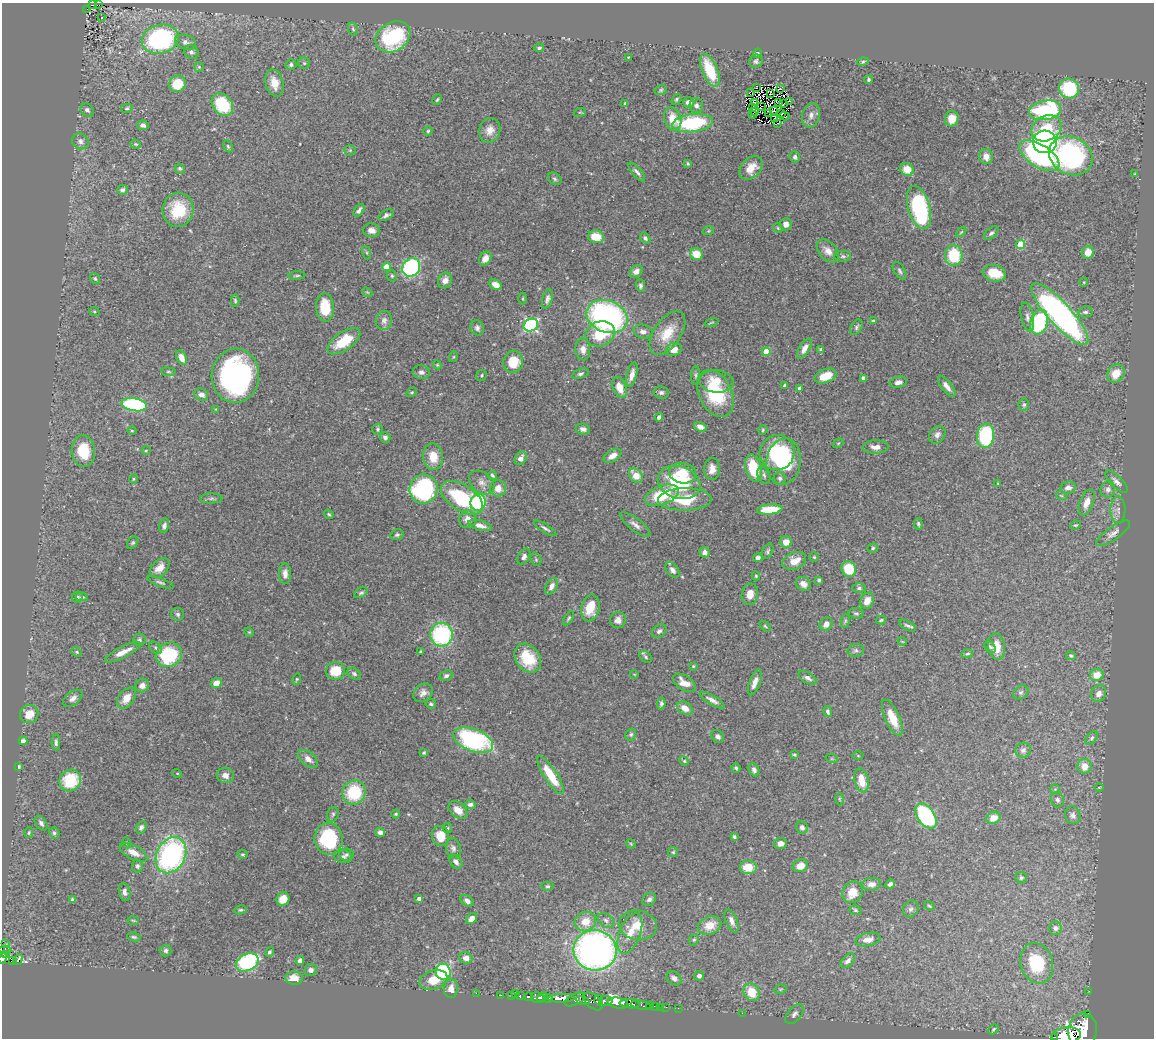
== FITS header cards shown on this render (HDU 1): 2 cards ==
NAXIS1  =                 1152
NAXIS2  =                 1036

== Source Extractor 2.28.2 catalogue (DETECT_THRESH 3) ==
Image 1152 x 1036 px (HDU 1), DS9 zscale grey, 1 PNG px = 1 image px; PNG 1156 x 1040 px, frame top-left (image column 1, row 1036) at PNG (2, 3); each listed source drawn as its Kron ellipse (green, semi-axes under 4 px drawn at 4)
Background 0.515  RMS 0.021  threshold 0.0626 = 3 sigma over >= 5 px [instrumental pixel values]
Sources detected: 436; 7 with non-positive FLUX_AUTO (blend fragments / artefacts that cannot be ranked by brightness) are neither listed nor drawn; the other 429 listed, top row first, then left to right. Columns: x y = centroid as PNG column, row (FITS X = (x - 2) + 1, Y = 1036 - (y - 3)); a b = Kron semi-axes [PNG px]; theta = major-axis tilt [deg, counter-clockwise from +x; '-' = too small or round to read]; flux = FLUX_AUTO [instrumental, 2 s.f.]
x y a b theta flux
92 5 3 2 - 1.3
99 5 2 2 - 1.4
87 10 2 2 - 1.7
101 17 3 2 - 2
353 29 6 5 - 2.3
393 37 18 14 34 130
160 39 19 14 15 260
185 42 11 7 -19 6.8
539 48 5 3 - 2.5
191 52 8 6 -34 4.6
757 53 5 4 - 2.2
628 57 3 2 - 0.92
756 61 7 6 - 3.4
863 62 5 4 - 2.4
304 63 6 5 - 2.4
291 65 5 5 - 3.1
199 67 5 4 - 1.7
710 70 17 7 -67 57
868 80 4 4 - 2.4
274 83 14 9 -75 18
177 84 9 8 - 45
757 88 2 2 - 53
1069 88 10 10 - 84
780 89 2 2 - 3.6
661 90 6 5 - 2.4
750 92 2 2 - 380
770 94 3 2 - 1.7
676 99 6 4 53 2.5
437 100 5 3 - 1.9
789 101 3 2 - 2
689 102 6 5 - 11
754 102 4 3 - 1.3
779 103 4 2 - 2.7
625 104 4 3 - 2.2
784 104 3 2 - 1.4
222 105 12 9 -49 77
696 105 7 6 - 4.9
752 107 3 2 - 0.72
761 107 3 2 - 0.44
127 108 6 4 14 1.9
87 110 7 6 - 4
774 110 3 2 - 0.73
1045 110 16 9 9 160
580 112 6 3 17 1.5
755 112 3 2 - 0.72
781 113 3 3 - 0.09
769 114 2 2 - 0.55
752 115 3 2 - 1.5
811 115 12 8 74 9.8
784 116 5 2 - 3.3
774 118 3 2 - 1.4
673 119 12 8 -74 23
952 119 8 7 - 17
693 123 20 9 6 120
777 123 3 2 - 1.7
143 125 6 4 -8 4.5
1046 128 16 12 28 43
490 130 12 10 70 14
428 131 4 4 - 2
80 141 9 7 -35 5.5
1045 142 12 11 - 500
136 144 5 4 - 1.7
228 146 6 4 -64 2
350 150 5 5 - 2.2
986 156 8 7 - 11
1039 156 23 11 -33 230
1071 156 22 18 -27 260
795 157 5 5 - 4.1
688 163 4 3 - 1.8
751 168 13 9 46 20
180 169 5 4 - 2.7
907 169 7 6 - 23
637 172 12 4 -50 4.8
1135 174 4 3 - 1.2
555 179 7 5 -34 3
122 190 5 5 - 4
919 208 22 11 -74 190
178 210 17 15 84 52
359 210 7 4 51 4.9
386 215 8 5 26 4.2
786 224 6 6 - 7.8
778 228 5 4 - 1.5
371 230 8 7 - 8.3
708 231 6 4 18 1.7
961 232 6 3 44 1.5
991 233 9 5 43 3.7
596 237 8 6 -11 24
645 238 6 4 -50 3.3
1021 244 5 4 - 49
828 251 13 9 -47 12
1088 252 6 5 - 18
367 253 7 3 -71 1.8
696 254 6 5 - 27
954 255 10 9 - 62
843 256 8 5 2 3.1
485 258 7 5 63 9
386 267 4 4 - 20
411 267 10 8 51 190
636 271 7 5 43 8.3
900 271 10 5 -59 3.4
994 273 12 8 -14 29
297 276 8 3 3 2
392 276 6 5 - 2.6
95 278 6 5 - 2.3
445 280 8 7 - 10
1084 282 4 3 - 1.1
496 285 7 4 -32 13
640 286 6 4 -89 3.4
367 292 5 4 - 1.8
523 299 6 3 -90 1.5
547 299 10 5 74 5.2
235 301 6 4 -87 2.3
325 307 14 9 -86 42
94 311 5 3 - 1.5
1085 312 7 5 7 3.5
1060 314 40 11 -48 510
607 316 21 16 -21 360
1027 317 15 6 -79 6.5
384 320 10 8 76 7.4
873 321 3 3 - 2
711 322 7 3 19 1.5
1039 322 12 8 72 110
531 325 7 6 - 260
856 327 8 5 61 3.1
477 328 7 6 - 4.6
643 331 9 7 -12 6.6
667 333 25 13 55 34
600 334 15 12 25 55
344 341 19 9 34 43
804 348 11 5 59 11
583 349 11 7 -88 11
674 349 8 6 17 12
821 349 4 3 - 2.5
766 352 4 4 - 34
453 357 5 3 - 1.4
181 358 8 5 -64 12
513 362 11 9 78 35
437 365 4 4 - 1.5
168 372 7 3 -8 2
421 372 8 7 - 5.4
580 374 8 5 19 3.6
1116 374 10 8 54 21
482 375 5 5 - 2.3
632 375 13 5 75 9.9
696 375 9 4 86 2.7
235 376 27 24 86 360
825 376 11 6 21 25
863 378 4 4 - 3.7
716 381 17 11 -5 21
898 382 9 5 12 6.6
785 385 4 3 - 3.3
947 386 13 5 -53 8.1
620 387 11 6 -69 19
799 388 3 3 - 4.1
412 392 6 3 31 1.7
661 392 7 6 - 4.2
715 393 25 16 -64 82
201 395 7 6 - 8.3
134 405 13 6 -10 200
1024 405 6 5 - 2.6
216 409 3 3 - 1
659 417 4 4 - 5.2
700 427 7 4 -22 7.5
378 429 5 5 - 2.3
583 429 7 5 -7 5.4
763 430 5 4 - 1.7
132 431 4 3 - 1.1
937 435 9 7 51 6.2
986 436 12 8 83 130
385 437 5 5 - 4.9
838 443 6 4 30 1.4
876 447 13 6 1 10
146 450 5 3 - 1.4
83 451 16 11 -84 45
777 453 18 17 - 78
612 456 10 5 30 11
433 457 13 10 -82 24
521 458 7 5 59 9.5
784 462 23 17 81 110
753 468 14 8 -76 59
712 469 11 8 -90 12
683 473 13 10 -10 26
492 475 4 3 - 2.2
764 475 9 6 -71 4
636 476 8 6 -47 22
780 478 6 6 - 3.5
133 479 5 3 - 1.3
482 482 14 10 -39 10
679 482 22 16 -19 100
1116 482 14 5 -45 6.3
998 483 4 4 - 1.4
498 488 8 8 - 14
1068 488 7 6 - 7.9
424 489 14 14 - 190
1108 489 8 7 - 5.6
662 495 17 9 21 62
1061 495 5 3 - 1.2
211 498 11 5 0 3.5
462 498 23 13 -33 110
685 499 27 11 1 64
478 502 8 7 - 100
1087 503 14 6 69 12
770 509 13 5 5 37
1118 510 13 7 89 8.2
329 514 5 3 - 2
467 519 9 8 - 10
918 524 6 4 -80 2.4
480 525 12 5 -14 9.6
635 525 19 6 -38 8.1
1075 525 5 3 - 1.8
164 526 7 5 75 4.8
545 528 13 3 -32 3.9
1113 533 20 6 35 8.6
397 535 6 5 - 3.4
786 542 6 6 - 14
133 543 7 5 49 2.5
873 548 5 4 - 2
768 551 8 5 64 2.8
704 552 5 5 - 5.4
524 557 8 5 59 5.5
814 557 5 5 - 1.8
758 558 4 4 - 6.4
536 559 7 5 -71 2.5
794 561 12 8 20 19
160 568 12 7 46 14
849 569 8 7 - 48
672 570 9 5 -52 5.2
285 574 10 6 -89 8.6
756 576 4 4 - 1.5
819 580 4 3 - 2.9
160 582 14 4 -20 3.6
803 584 8 6 -37 8.5
551 586 9 5 62 7.6
859 588 7 4 0 3.1
361 593 7 4 30 2.7
750 594 11 8 80 12
77 597 6 5 - 3.2
82 597 6 4 -11 2.5
867 601 8 6 64 15
590 608 13 9 77 36
856 613 8 5 -8 2.9
178 614 6 6 - 3.2
568 618 8 3 58 2.5
618 620 8 8 - 7.9
881 620 5 3 - 2.2
845 621 7 4 82 2
826 624 7 6 - 9.4
765 626 7 3 -36 1.8
908 626 9 4 -28 3.6
659 631 8 6 40 4.2
249 632 5 4 - 1.4
442 635 12 11 - 160
139 640 6 6 - 3.3
902 641 4 3 - 1.1
996 646 13 8 -82 19
990 647 7 5 -54 2.5
155 648 7 5 -42 3.2
856 650 8 6 12 3.6
421 651 4 3 - 1.8
76 652 5 4 - 2.2
123 652 20 5 27 15
967 654 6 3 13 2.1
169 655 13 12 - 97
1071 656 5 4 - 2.4
646 657 7 5 -41 3.2
528 658 16 12 -55 52
693 666 4 3 - 1.5
336 671 9 9 - 34
354 674 7 5 -34 3.2
634 674 4 3 - 1.1
1097 675 7 6 - 22
446 676 7 5 23 3.7
807 678 10 5 -29 5.7
297 679 6 4 73 1.7
755 682 13 5 70 9.7
216 683 6 5 - 16
684 683 12 7 -32 15
142 685 7 6 - 6.7
1021 692 8 6 35 3.8
423 693 11 8 41 7.7
1099 694 8 7 - 8.9
73 698 11 6 39 7.2
126 698 12 7 53 17
712 700 14 4 -30 7.4
661 703 6 4 81 3.5
431 704 5 4 - 2.5
685 708 8 6 -32 13
828 712 5 4 - 3.6
29 714 9 9 - 21
892 718 19 7 -66 27
631 734 6 5 - 2.5
718 736 7 5 -41 4.9
1092 738 8 5 47 2.7
473 740 21 11 -21 190
23 741 4 4 - 6.8
56 742 8 4 90 3.6
1023 750 8 7 - 4.3
424 752 4 4 - 2.2
794 755 4 4 - 1.9
858 756 5 3 - 1.3
308 759 12 6 -39 9.1
832 759 6 4 -18 1.6
684 761 5 4 - 1.9
19 766 4 3 - 1.8
1085 766 7 7 - 16
736 768 5 4 - 2.1
754 770 6 5 - 4.6
177 773 5 3 - 1.2
225 775 9 7 -20 8.8
551 775 22 6 -57 44
70 780 11 10 - 60
861 780 12 7 -77 24
1099 787 5 3 - 1.2
1055 789 5 5 - 1.6
354 792 12 11 - 76
839 799 6 4 -89 2
1057 800 8 6 -70 3.5
470 804 6 4 -7 4.2
458 810 11 7 -40 14
333 814 7 5 75 3.4
396 814 4 3 - 2
1073 815 9 7 -72 5.5
926 816 14 8 -56 200
993 818 7 6 - 14
41 823 8 5 -55 5.1
141 827 6 5 - 4.6
802 827 6 5 - 5.5
448 828 5 4 - 1.6
380 832 5 4 - 6.5
29 833 5 4 - 1.9
54 833 6 5 - 2.7
441 836 10 8 -75 24
734 837 3 3 - 3
329 839 16 14 -82 110
127 843 5 3 - 1.2
780 843 6 5 - 7.3
631 844 5 3 - 1.4
453 848 10 7 -76 5.2
133 852 15 7 -27 15
673 852 5 5 - 1.9
242 854 5 4 - 1.7
171 855 19 14 63 320
346 855 7 6 - 3.3
343 857 9 6 -6 4.3
456 862 8 5 -52 5.7
137 866 6 5 - 3.7
800 866 8 6 20 16
748 867 9 7 0 24
1021 878 6 5 - 2.2
871 884 9 6 5 9.3
890 884 5 4 - 5.3
547 886 6 4 1 2.4
125 892 9 5 -80 5.4
853 892 11 9 57 22
283 899 7 6 - 21
419 899 4 3 - 5.6
649 899 7 6 - 4.7
72 900 4 3 - 2.4
467 901 7 5 -36 5.8
929 906 5 3 - 1.8
911 909 9 7 59 4.8
240 910 6 4 13 2.3
855 910 6 4 -17 2.3
471 919 6 5 - 9.5
606 920 9 6 -37 5.1
133 921 6 3 -9 1.4
732 921 12 5 -68 7
585 922 11 9 18 24
638 925 19 14 -11 30
710 925 12 9 22 21
1055 928 7 6 - 4
630 933 21 10 69 25
134 937 7 4 -10 2.4
694 940 6 4 67 2.1
868 940 12 6 12 11
5 944 2 2 - 2.1
5 950 6 4 -3 9.3
166 950 6 6 - 3.6
595 950 21 20 - 680
269 952 5 4 - 2.7
6 955 4 3 - 76
3 958 5 3 - 57
466 958 6 5 - 8.2
12 960 4 2 - 14
18 960 6 2 60 8.4
300 961 4 4 - 8.6
848 961 8 5 45 6.9
247 962 12 8 24 190
1037 963 20 16 -74 57
311 970 6 6 - 6.3
443 972 8 7 - 160
699 976 5 5 - 5.9
294 978 8 6 -5 17
674 978 8 6 -36 7
433 980 14 9 19 25
451 989 9 7 85 13
781 989 6 4 11 2.2
1089 991 2 2 - 0.93
752 992 9 8 - 31
476 993 2 2 - 19
516 994 3 2 - 2.2
501 995 3 2 - 3.2
511 996 3 3 - 9.7
520 996 4 3 - 44
529 997 4 3 - 33
542 997 6 4 32 140
537 998 7 5 -20 140
548 998 4 3 - 78
561 998 14 4 1 360
575 999 11 5 27 160
599 1000 5 3 - 41
583 1001 7 4 -18 73
593 1001 11 6 -41 77
606 1001 6 5 - 56
618 1003 10 5 -10 390
630 1004 10 4 -6 210
641 1005 10 3 -9 39
649 1006 3 3 - 10
656 1007 4 2 - 2.9
660 1007 3 2 - 2.3
666 1007 3 2 - 2.3
678 1008 2 2 - 3.3
742 1013 2 2 - 53
794 1014 12 6 51 6.3
1087 1014 2 2 - 4400
993 1029 5 3 - 1.7
1082 1030 17 14 80 1400
1066 1035 15 8 6 870
1054 1037 3 2 - 8.5
At the frame edge (FLAGS 8, measured only in part): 6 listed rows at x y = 5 950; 3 958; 18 960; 1082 1030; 1066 1035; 1054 1037
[7 non-positive-flux detections neither listed nor drawn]